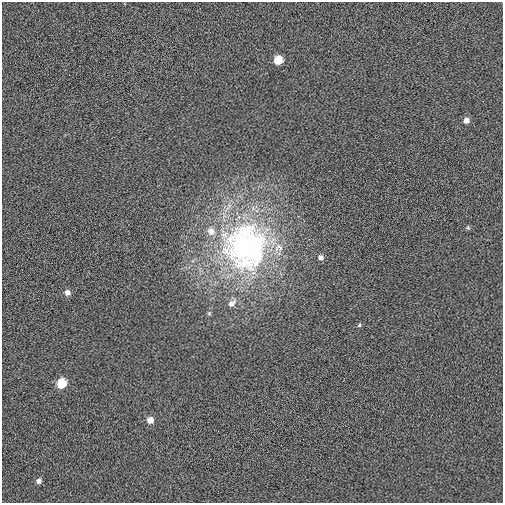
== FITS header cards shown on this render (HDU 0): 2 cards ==
NAXIS1  =                  501 / Axis length
NAXIS2  =                  501 / Axis length

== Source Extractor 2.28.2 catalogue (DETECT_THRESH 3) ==
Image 501 x 501 px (HDU 0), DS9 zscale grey, 1 PNG px = 1 image px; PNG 505 x 505 px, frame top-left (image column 1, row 501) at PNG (2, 2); no overlay
Background 0.00116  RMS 0.016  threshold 0.0475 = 3 sigma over >= 5 px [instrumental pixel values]
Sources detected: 13; all 13 listed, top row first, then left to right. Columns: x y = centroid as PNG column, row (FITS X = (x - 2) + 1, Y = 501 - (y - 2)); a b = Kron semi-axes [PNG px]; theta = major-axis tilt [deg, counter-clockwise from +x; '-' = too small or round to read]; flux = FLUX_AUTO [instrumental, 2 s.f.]
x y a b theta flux
278 60 6 6 - 21
466 120 6 6 - 5.1
468 227 5 5 - 1.4
211 231 12 10 -50 9.8
246 247 69 63 -83 340
321 257 7 6 - 3.9
67 293 7 6 - 4.9
232 303 12 7 44 6.5
209 313 6 5 - 1.6
359 325 5 4 - 1.5
61 383 6 6 - 34
150 420 6 6 - 8.2
39 481 6 6 - 3.8